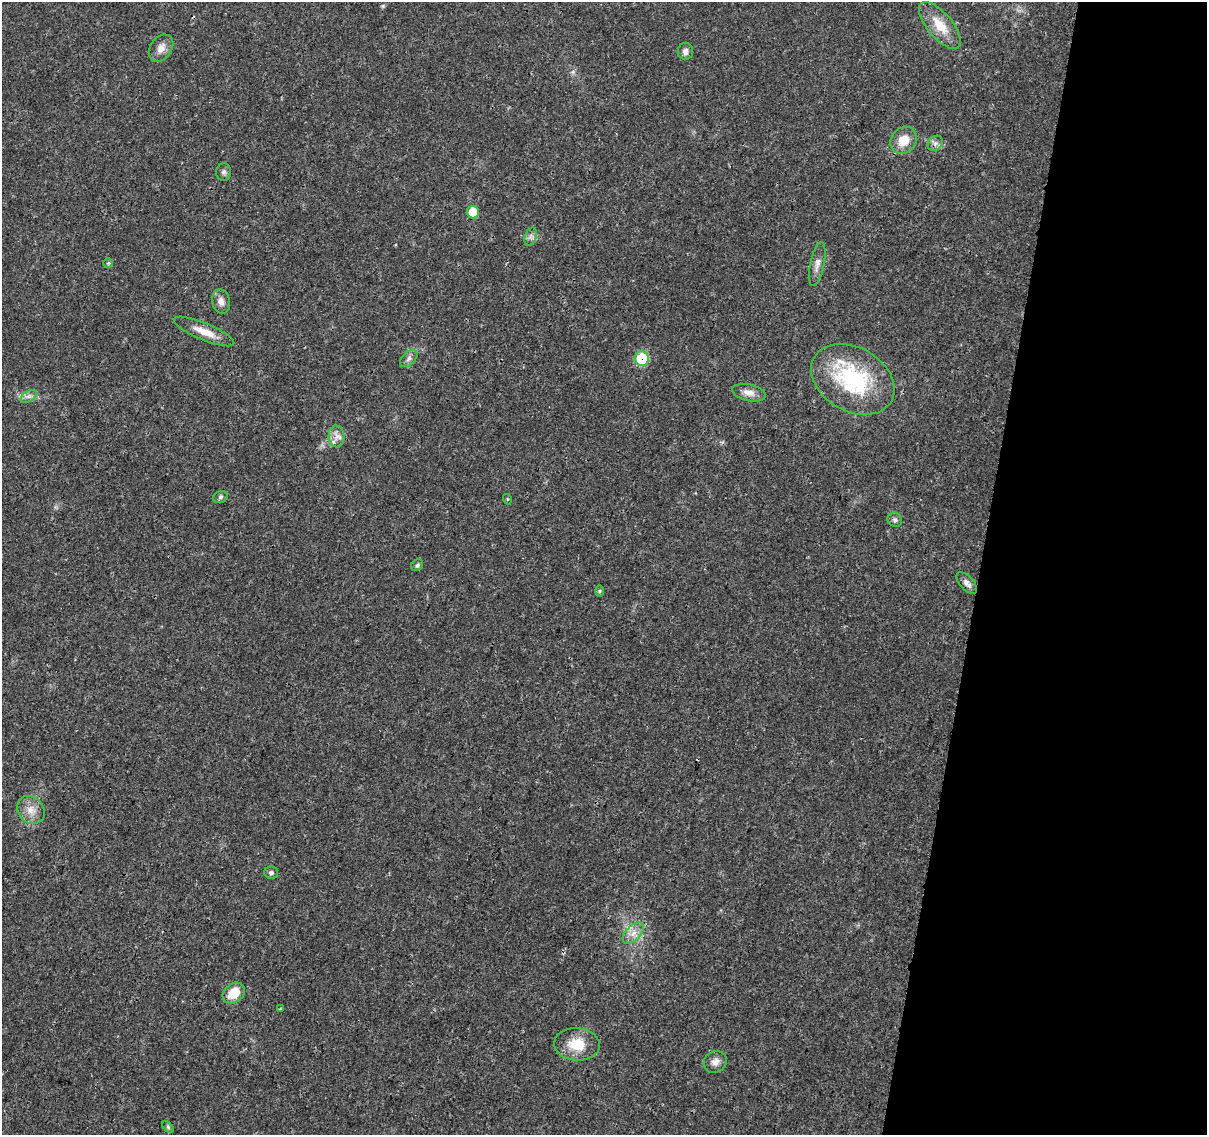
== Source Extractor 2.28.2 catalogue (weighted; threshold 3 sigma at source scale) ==
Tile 8 of 4 x 4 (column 4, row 2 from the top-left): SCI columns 3618-4822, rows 2493-3625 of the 4833 x 5042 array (HDU 1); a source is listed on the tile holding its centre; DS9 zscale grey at full resolution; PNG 1209 x 1137 px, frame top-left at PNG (2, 2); each listed source drawn as its Kron ellipse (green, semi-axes under 4 px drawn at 4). Shown black and unused: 19% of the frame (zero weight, under 3 of 4 exposures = <1% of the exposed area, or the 3 px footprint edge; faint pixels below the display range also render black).
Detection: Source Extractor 2.28.2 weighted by HDU 2 'WHT'; one run over the whole footprint, this tile lists its part. Background 0.024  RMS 0.002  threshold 0.00914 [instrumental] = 3 sigma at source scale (4.5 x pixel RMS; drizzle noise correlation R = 1.50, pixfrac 1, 0.0396/0.0396 arcsec/px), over >= 5 px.
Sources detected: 33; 1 inside a brighter listed object's ellipse — not listed separately; the other 32 listed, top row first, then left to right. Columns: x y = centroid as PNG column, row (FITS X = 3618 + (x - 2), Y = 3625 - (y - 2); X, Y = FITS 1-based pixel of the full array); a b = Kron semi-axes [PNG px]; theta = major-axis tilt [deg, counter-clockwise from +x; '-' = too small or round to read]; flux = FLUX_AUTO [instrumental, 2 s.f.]
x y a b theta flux
940 25 29 12 -50 4.7
161 48 15 11 56 1.7
685 51 8 7 - 0.97
903 140 14 12 45 3.5
935 143 8 7 - 0.76
224 172 8 7 - 0.63
473 212 6 6 - 4.2
531 237 9 6 71 0.72
108 263 5 5 - 0.28
817 264 22 7 78 1.4
221 301 12 9 -77 1.4
204 331 32 8 -23 3.2
409 358 10 6 46 0.8
642 359 7 7 - 10
853 379 44 32 -30 21
749 393 17 8 -12 1.7
29 396 9 5 31 0.7
337 436 11 8 -85 1.2
220 497 7 5 18 0.47
507 499 5 3 - 0.18
895 520 8 6 -44 0.58
417 565 6 5 - 0.35
967 583 13 6 -47 1
600 591 6 4 89 0.27
31 810 15 13 -46 2.3
271 873 7 6 - 0.61
633 933 13 7 45 1.6
234 993 12 9 39 4.3
280 1009 3 2 - 0.18
577 1044 23 16 -4 5.1
715 1062 12 10 33 1.3
168 1127 7 4 -46 0.31
Overlapping masked pixels (flux is a lower limit): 1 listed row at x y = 642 359